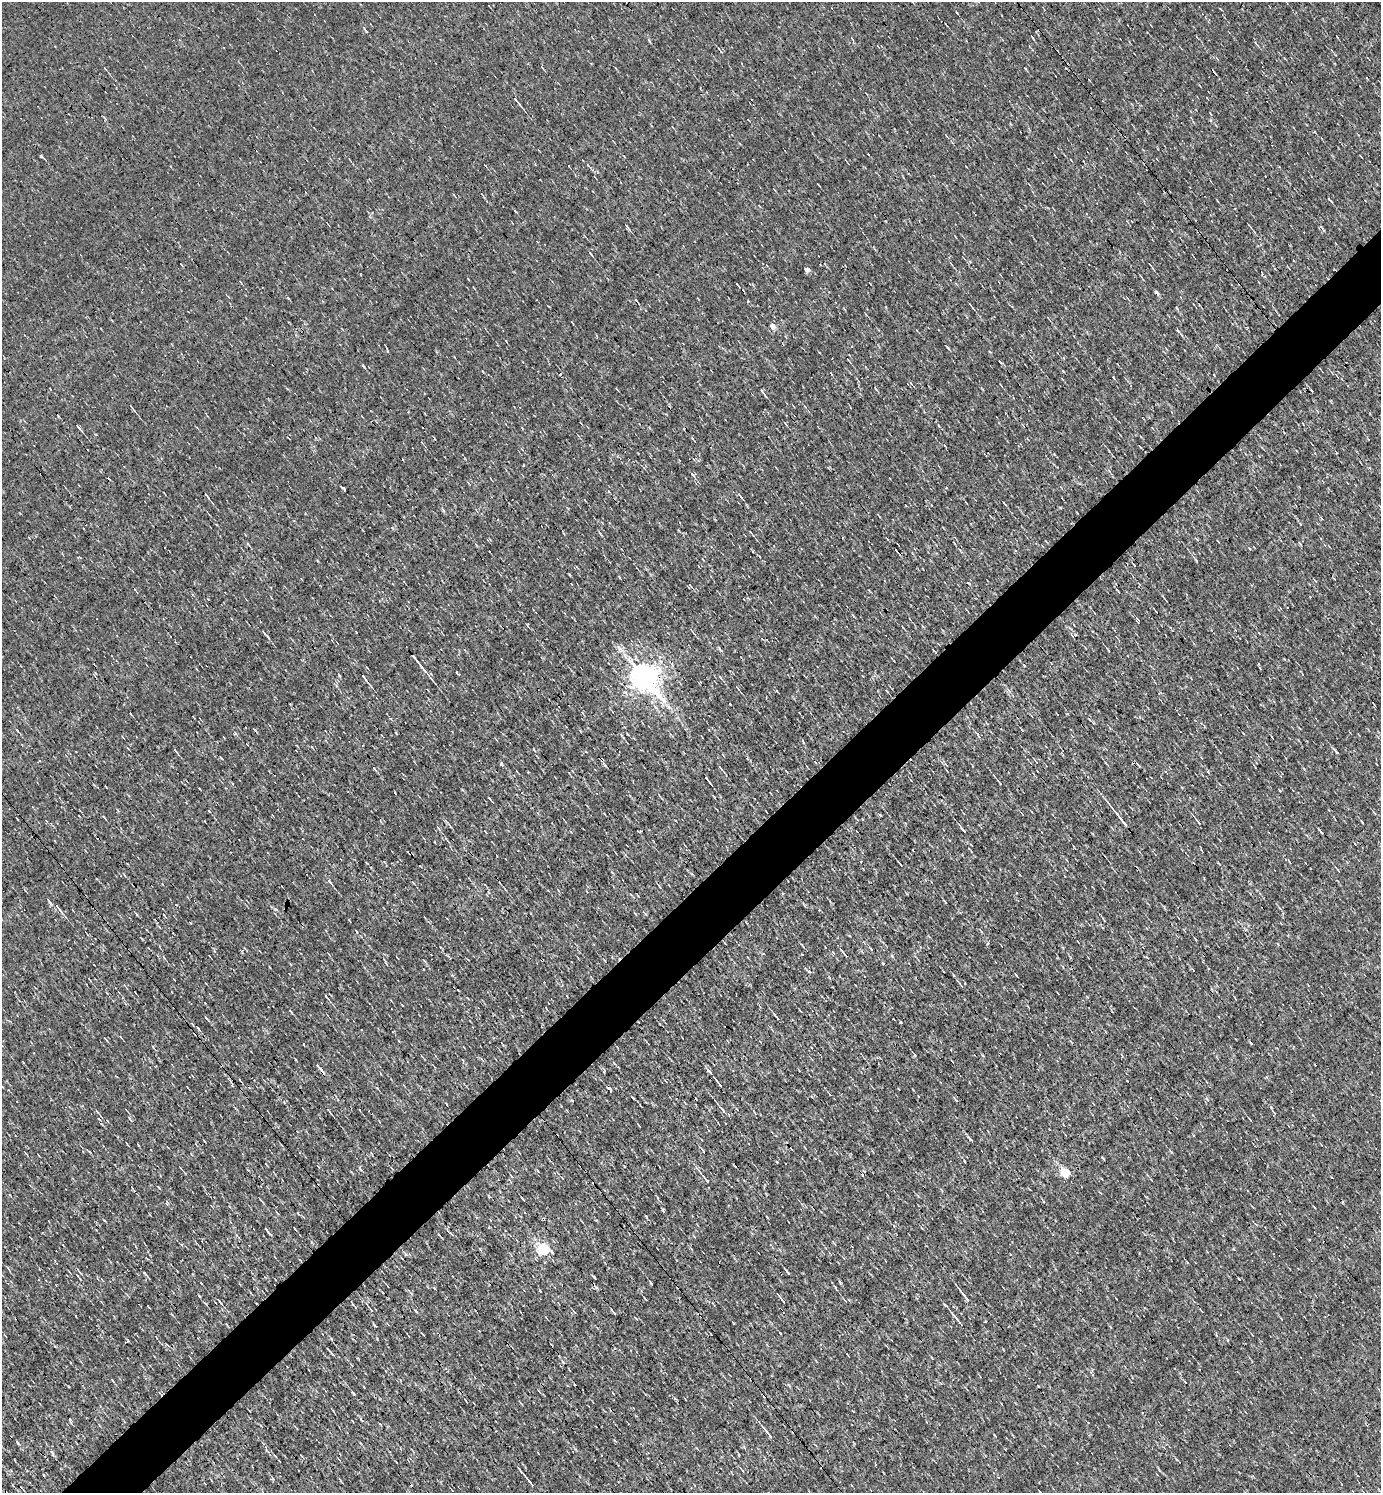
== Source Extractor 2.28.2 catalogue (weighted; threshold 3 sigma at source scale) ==
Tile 7 of 4 x 4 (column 3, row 2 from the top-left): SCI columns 2912-4290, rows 2985-4475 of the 5966 x 5967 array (HDU 1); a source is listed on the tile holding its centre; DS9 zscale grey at full resolution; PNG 1383 x 1495 px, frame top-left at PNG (2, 2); no overlay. Shown black and unused: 5% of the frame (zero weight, under 3 of 4 exposures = <1% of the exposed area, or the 3 px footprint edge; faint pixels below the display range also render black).
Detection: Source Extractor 2.28.2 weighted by HDU 2 'WHT'; one run over the whole footprint, this tile lists its part. Background -4.87e-04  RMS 0.039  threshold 0.175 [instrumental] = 3 sigma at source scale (4.5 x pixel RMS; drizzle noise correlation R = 1.50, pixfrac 1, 0.05/0.05 arcsec/px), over >= 5 px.
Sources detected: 150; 11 cosmic-ray / hot-pixel residue — not listed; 1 inside a brighter listed object's ellipse — not listed separately; the other 138 listed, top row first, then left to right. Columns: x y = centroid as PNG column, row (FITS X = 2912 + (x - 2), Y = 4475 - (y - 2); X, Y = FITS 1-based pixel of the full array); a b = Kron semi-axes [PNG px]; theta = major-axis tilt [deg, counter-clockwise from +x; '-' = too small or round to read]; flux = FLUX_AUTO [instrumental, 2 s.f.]
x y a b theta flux
956 12 3 2 - 5
1367 78 3 2 - 6.2
516 100 13 3 -50 10
41 156 3 3 - 41
1330 200 7 2 -48 4.8
627 227 8 3 -57 5.5
590 253 5 3 - 3.8
1150 264 4 2 - 2.9
807 269 4 4 - 17
738 285 4 2 - 4.6
1157 292 8 4 -44 6.2
970 305 7 2 -51 7.4
772 326 5 5 - 33
1178 331 5 3 - 6
947 347 6 2 -46 4.4
848 360 5 2 - 3.1
831 374 4 2 - 3.1
762 391 10 3 -54 8.3
131 406 3 2 - 3
785 423 5 3 - 3.3
78 427 8 3 -53 8
523 465 2 2 - 3.5
1109 471 5 3 - 4.6
692 474 8 3 -45 7.4
343 488 5 2 - 4.7
740 495 7 3 -55 6.3
207 496 8 2 -50 6.5
750 532 5 2 - 3.1
248 544 6 3 -53 3.8
464 559 2 2 - 2
1196 560 5 2 - 4.2
968 583 4 2 - 3.3
1138 621 7 2 -75 4.3
264 633 6 3 -60 5.2
1259 633 3 2 - 2.2
720 649 8 3 -56 5.9
933 650 4 2 - 3.7
415 658 13 3 -51 23
1259 664 3 3 - 3.1
456 672 3 3 - 10
643 676 9 8 - 5300
363 677 7 3 -55 12
720 677 6 3 -54 4.5
887 691 5 2 - 3.8
1009 691 6 5 - 7.5
651 701 6 5 - 11
1022 730 4 3 - 2.8
396 733 4 3 - 2.9
176 751 7 3 -53 4.9
1220 752 3 2 - 2.5
1336 752 6 3 -50 13
221 758 5 2 - 3.9
374 768 6 3 -57 4.4
720 768 8 3 -55 6.9
707 779 7 2 -50 8.9
999 782 10 2 -55 5
489 798 4 2 - 4.4
880 815 4 3 - 4.8
1122 820 21 3 -52 38
1198 822 8 2 -51 6.4
1362 822 3 2 - 3.2
438 827 7 3 -61 5.3
963 830 7 2 -52 12
901 864 4 2 - 3.4
1338 870 4 2 - 3.3
612 872 4 3 - 2.9
330 881 6 3 -52 9.8
413 883 6 2 -46 3.5
945 902 5 2 - 3.4
58 908 18 4 -51 19
1283 913 5 3 - 3.6
1195 939 4 3 - 2.9
802 955 3 2 - 3.3
845 955 8 3 -49 7.7
164 957 5 3 - 3.9
883 964 3 3 - 19
809 972 5 4 - 6.3
174 980 3 2 - 3.4
326 997 7 2 -50 7.7
290 1011 5 3 - 3.5
777 1017 9 2 -52 8
198 1028 7 3 -56 5.2
121 1037 4 2 - 2.9
304 1045 3 2 - 3.1
617 1047 5 2 - 3
915 1055 4 3 - 3.4
319 1067 15 3 -45 11
709 1072 10 3 -50 9.7
240 1080 5 2 - 3.2
719 1083 11 2 -52 14
377 1088 4 3 - 2.9
633 1098 3 2 - 3.4
956 1100 4 3 - 3.5
723 1110 11 4 -51 15
329 1111 8 3 -51 4.9
97 1112 5 3 - 4.7
1274 1112 7 2 -41 4.1
129 1118 7 3 -50 4.4
1250 1120 5 2 - 3.5
639 1126 3 2 - 2.5
970 1139 10 3 -45 6.4
703 1151 6 2 -57 3.5
1171 1152 5 3 - 3.5
1065 1173 5 5 - 200
511 1176 5 2 - 3.6
706 1180 10 3 -52 14
132 1188 5 2 - 3.9
663 1211 4 2 - 6.1
266 1230 8 3 -57 4.4
544 1250 6 6 - 480
145 1273 6 3 -56 4.9
788 1273 7 3 -53 12
594 1277 5 3 - 3.8
434 1288 4 3 - 2.9
540 1291 4 2 - 3.3
966 1298 13 4 -50 20
645 1299 4 2 - 3.1
782 1299 13 2 -53 6.2
219 1301 10 2 -52 7.1
371 1310 10 3 -50 6.4
574 1312 6 3 -53 3.7
172 1314 4 3 - 3.2
957 1319 20 3 -51 15
734 1323 3 3 - 7.4
374 1325 5 2 - 4.5
780 1333 3 2 - 2.6
127 1341 5 3 - 5.1
333 1354 4 3 - 14
563 1362 4 3 - 5.2
112 1380 5 3 - 3.1
354 1393 4 3 - 5.6
466 1402 4 2 - 3.6
361 1420 5 3 - 4.5
768 1434 17 3 -52 16
53 1454 6 3 71 4.4
531 1483 8 2 -51 9.5
13 1485 4 3 - 2.9
21 1487 3 2 - 1.9
Overlapping masked pixels (flux is a lower limit): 2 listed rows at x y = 643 676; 198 1028
Unlisted compact peaks at least as high as the median listed source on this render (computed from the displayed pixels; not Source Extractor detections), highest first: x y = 501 764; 651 1283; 1251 1043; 364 367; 18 1443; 646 1216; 730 704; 572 1100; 288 298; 748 301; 892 956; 104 1220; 443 510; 1309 1240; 614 1313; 406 1254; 1002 363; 235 733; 1207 1099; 377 1339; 1177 308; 1025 68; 360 1169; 645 914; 387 351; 1342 1202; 273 1479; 318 561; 209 811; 356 632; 364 28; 298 1213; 55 1346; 614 1440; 137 915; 159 1188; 462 790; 392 528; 167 1202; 1300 544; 990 352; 1266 1077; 353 1304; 266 1450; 604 1070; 242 951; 627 734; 153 1047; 1304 769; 1033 38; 965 983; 913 1090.